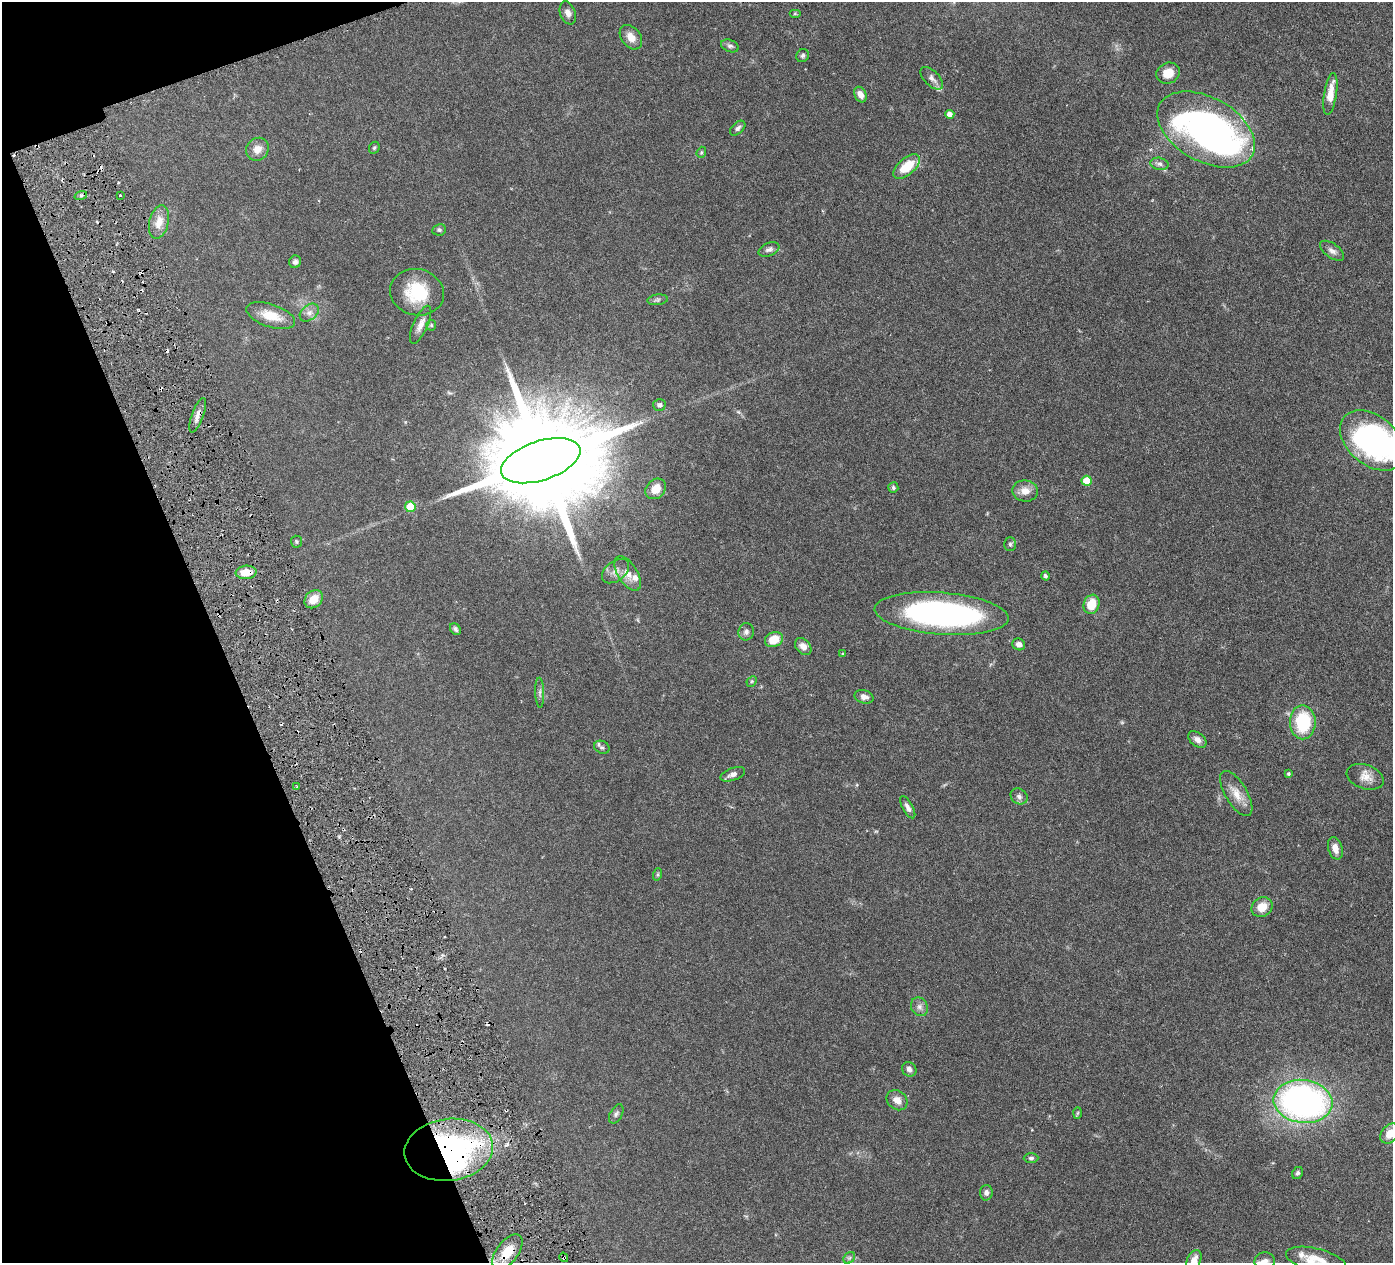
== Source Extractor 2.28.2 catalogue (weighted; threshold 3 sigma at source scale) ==
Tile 5 of 4 x 4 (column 1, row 2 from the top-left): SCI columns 7-1397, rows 2826-4086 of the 5578 x 5520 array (HDU 1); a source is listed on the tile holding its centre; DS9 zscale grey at full resolution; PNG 1395 x 1265 px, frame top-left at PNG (2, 2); each listed source drawn as its Kron ellipse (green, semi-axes under 4 px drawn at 4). Shown black and unused: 17% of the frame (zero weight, under 3 of 6 exposures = <1% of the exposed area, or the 3 px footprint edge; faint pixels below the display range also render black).
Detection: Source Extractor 2.28.2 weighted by HDU 2 'WHT'; one run over the whole footprint, this tile lists its part. Background 0.0851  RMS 0.0036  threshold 0.0146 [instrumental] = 3 sigma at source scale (4.09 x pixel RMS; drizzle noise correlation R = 1.36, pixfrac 0.8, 0.05/0.05 arcsec/px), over >= 5 px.
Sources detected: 106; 5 inside a brighter object's white glare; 10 cosmic-ray / hot-pixel residue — neither listed nor drawn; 4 inside a brighter listed object's ellipse — not listed separately; the other 87 listed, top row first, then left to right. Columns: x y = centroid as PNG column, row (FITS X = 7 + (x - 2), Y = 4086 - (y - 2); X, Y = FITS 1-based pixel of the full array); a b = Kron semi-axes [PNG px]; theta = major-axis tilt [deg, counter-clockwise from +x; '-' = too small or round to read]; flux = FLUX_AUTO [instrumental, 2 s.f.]
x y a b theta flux
568 13 12 7 -70 1.7
795 14 6 4 0 0.39
631 37 13 9 -52 2.8
730 46 9 6 -21 0.92
803 56 7 6 - 0.7
1168 73 12 10 26 4.1
932 78 14 7 -45 1.5
1330 94 21 6 81 5
860 95 8 6 -63 2.2
950 114 5 4 - 1.5
738 128 9 5 43 0.93
1206 129 53 32 -29 120
374 148 6 5 - 0.49
257 149 12 10 47 2.9
701 152 6 4 70 0.44
1159 164 9 6 -11 1.1
907 167 16 8 40 8.8
81 195 6 4 18 0.6
120 195 3 2 - 0.25
159 222 17 9 76 4.1
439 230 7 5 10 0.62
769 249 11 6 23 1.1
1332 251 14 7 -35 1.6
295 262 6 6 - 0.92
417 292 27 23 -14 15
657 300 10 5 6 0.82
309 313 11 7 40 1.6
271 316 25 11 -19 6
421 325 20 7 66 2.5
431 325 5 5 - 0.46
659 405 6 6 - 1
198 415 18 6 70 2
1372 440 37 24 -40 74
541 461 41 19 18 11000
1087 481 5 5 - 7.8
893 488 5 5 - 0.61
656 489 11 9 45 3.7
1025 491 13 10 -6 3
410 507 5 5 - 8.9
296 542 6 5 - 0.49
1010 544 7 5 89 0.65
615 571 15 9 38 2.5
246 572 10 6 5 4.8
628 573 19 9 -57 3.4
1045 576 4 3 - 0.64
314 599 10 8 47 4.5
1091 604 10 7 70 6.5
942 614 67 21 -4 95
455 629 6 5 - 0.86
746 632 8 7 - 1.1
774 640 9 7 25 5.7
1019 644 6 6 - 1.5
803 646 10 7 -48 1.9
843 654 4 3 - 0.34
752 681 6 4 45 0.46
540 693 15 4 -88 1.1
864 697 10 6 -15 1.7
1303 722 17 13 -89 19
1197 739 10 6 -38 1.6
602 747 8 6 -25 0.86
733 774 13 6 20 1.5
1288 774 4 4 - 0.5
1365 777 19 12 -19 3.4
297 787 3 3 - 0.36
1236 793 25 11 -59 4.5
1019 796 9 7 -34 1.2
908 807 12 5 -60 1.3
1335 848 11 7 -74 2.3
658 874 6 4 72 0.42
1262 907 11 9 32 4.4
919 1007 10 8 -61 1.5
909 1069 8 6 -54 1.5
897 1100 11 9 -41 2.5
1303 1101 29 21 -7 120
1078 1113 6 4 88 0.37
616 1114 10 6 61 0.89
1390 1134 11 8 52 4.8
449 1150 44 31 7 91
1031 1158 7 4 1 0.71
1298 1173 6 5 - 0.79
986 1193 8 6 87 1.2
507 1252 20 10 53 7.1
564 1257 5 3 - 1.5
849 1258 6 5 - 0.67
1194 1260 11 7 67 2.8
1316 1260 31 11 -13 6.2
1265 1261 10 9 - 1.8
Overlapping masked pixels (flux is a lower limit): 5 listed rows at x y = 198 415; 246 572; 449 1150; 507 1252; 564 1257
Isophote crosses this tile's border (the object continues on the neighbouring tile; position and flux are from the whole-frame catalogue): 5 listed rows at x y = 1372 440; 1390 1134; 1194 1260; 1316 1260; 1265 1261